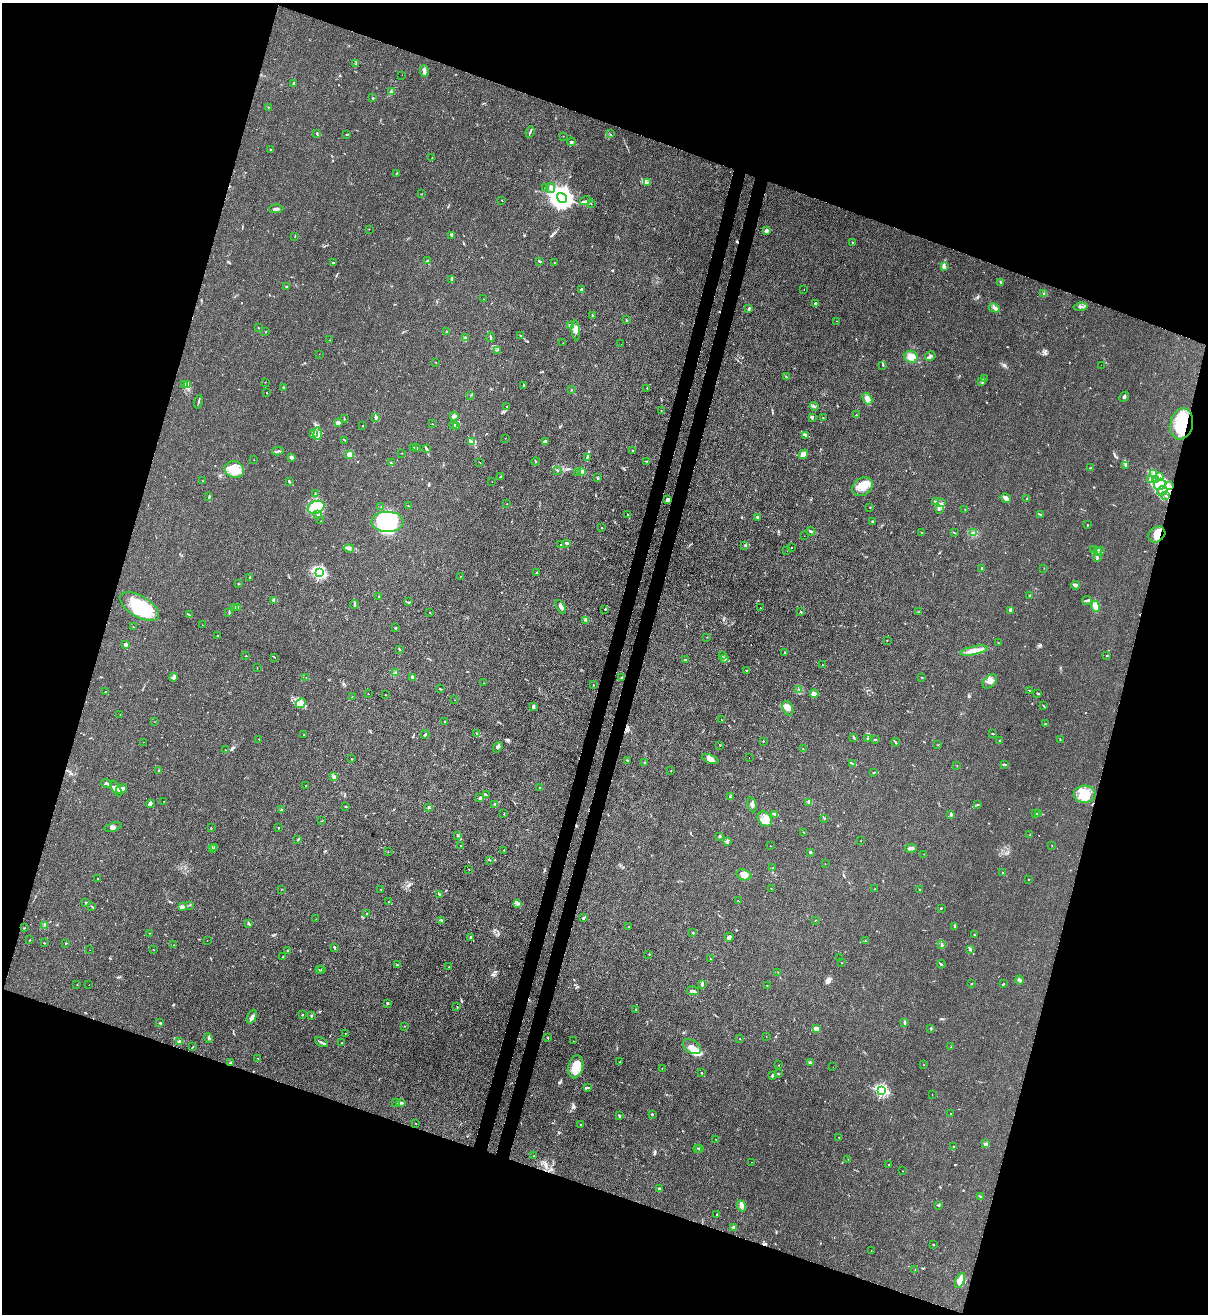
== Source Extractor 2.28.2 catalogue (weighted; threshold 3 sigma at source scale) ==
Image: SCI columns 221-5042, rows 29-5273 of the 5386 x 5316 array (HDU 1 of 3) = the unmasked area's bounding box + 8 px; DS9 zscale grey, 4 x 4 block average (1 PNG px = mean of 4 x 4 image px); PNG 1210 x 1316 px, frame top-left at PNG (2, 3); each listed source drawn as its Kron ellipse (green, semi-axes under 4 px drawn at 4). Shown black and unused: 38% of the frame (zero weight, under 3 of 4 exposures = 7% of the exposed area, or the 3 px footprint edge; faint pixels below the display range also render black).
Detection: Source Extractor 2.28.2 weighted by HDU 2 'WHT'. Background 0.0298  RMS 0.003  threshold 0.0134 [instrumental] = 3 sigma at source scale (4.5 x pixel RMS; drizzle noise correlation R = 1.50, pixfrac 1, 0.05/0.05 arcsec/px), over >= 5 px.
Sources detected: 547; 11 inside a brighter object's white glare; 6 cosmic-ray / hot-pixel residue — neither listed nor drawn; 23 coinciding with a brighter row at this scale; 43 inside a brighter listed object's ellipse — not listed separately; the other 464 listed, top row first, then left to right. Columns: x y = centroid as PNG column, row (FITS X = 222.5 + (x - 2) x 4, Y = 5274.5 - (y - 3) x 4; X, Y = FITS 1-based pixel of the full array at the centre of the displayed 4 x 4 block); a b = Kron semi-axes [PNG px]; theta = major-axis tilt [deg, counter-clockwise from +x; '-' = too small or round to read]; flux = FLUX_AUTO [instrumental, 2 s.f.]
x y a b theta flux
356 64 2 2 - 1
424 71 6 2 -82 6.1
402 75 2 2 - 0.29
294 83 3 2 - 1.9
391 92 4 2 - 2.2
372 98 2 2 - 1
268 107 2 2 - 0.68
530 132 6 2 68 2.2
317 133 2 2 - 1
346 134 2 2 - 0.77
610 134 2 2 - 0.7
563 136 2 2 - 0.43
571 142 4 3 - 2.2
271 149 2 2 - 0.55
432 157 2 2 - 0.46
396 173 2 2 - 1.3
648 182 2 2 - 0.56
545 187 2 2 - 0.87
551 188 5 2 - 3.5
422 194 2 2 - 0.41
562 198 5 4 - 1700
502 200 2 2 - 0.74
586 201 6 3 15 5.4
591 204 2 2 - 0.77
276 209 7 2 2 3.9
369 229 2 2 - 0.5
766 231 3 2 - 6.4
451 236 3 2 - 2.1
295 237 2 2 - 0.53
852 242 2 2 - 0.64
427 261 3 2 - 1.1
540 261 3 2 - 2.2
333 263 2 2 - 2.2
554 263 2 2 - 0.69
944 267 4 3 - 4
452 280 2 2 - 0.93
1000 282 3 2 - 1.7
286 287 2 2 - 0.92
581 290 3 2 - 4.2
804 290 2 2 - 0.32
1044 294 3 2 - 2.2
483 299 2 2 - 0.44
815 303 3 2 - 2
1080 307 7 2 7 4.2
994 308 6 3 -26 4.7
749 309 4 2 - 2.2
593 316 2 2 - 0.65
626 320 2 2 - 0.78
837 321 2 2 - 0.46
571 325 2 2 - 6.7
258 328 2 2 - 0.71
576 330 10 4 -83 8.6
266 331 2 2 - 0.81
447 331 2 2 - 1.1
521 336 3 2 - 1.7
465 337 3 2 - 1.5
491 337 5 2 - 1.6
330 340 2 2 - 0.54
563 343 2 2 - 0.27
621 344 2 2 - 0.41
497 350 4 2 - 1.3
319 354 2 2 - 0.22
930 356 5 3 - 3.4
911 357 6 6 - 16
436 362 2 2 - 0.65
883 365 2 2 - 0.73
1101 365 2 2 - 0.19
786 377 2 2 - 0.99
984 379 2 2 - 0.89
265 382 2 2 - 0.38
982 382 2 2 - 0.8
185 384 3 2 - 1.5
188 385 3 2 - 2.9
524 385 3 2 - 1.3
283 387 2 2 - 2.3
647 388 2 2 - 0.75
571 390 2 2 - 0.6
267 393 2 2 - 0.55
470 395 2 2 - 0.77
1124 397 5 2 - 2.6
867 399 6 3 -60 5.4
198 402 7 2 75 2.2
507 406 3 2 - 0.84
814 406 4 2 - 3
661 411 2 2 - 0.48
856 415 2 2 - 0.49
454 416 4 3 - 4.3
812 417 3 2 - 2
376 418 4 3 - 4
823 418 2 2 - 0.5
344 419 2 2 - 1.1
338 422 3 3 - 4.1
432 424 2 2 - 0.48
1182 424 16 11 75 62
454 425 3 2 - 1.4
362 426 2 2 - 0.66
457 426 3 2 - 2
314 434 2 2 - 0.98
318 434 6 3 85 4.9
806 435 3 2 - 1.8
505 438 2 2 - 0.38
345 440 2 2 - 0.75
472 441 4 2 - 2.7
546 441 3 2 - 2.4
414 448 2 2 - 0.46
417 448 2 2 - 0.89
427 449 4 2 - 2.3
278 451 6 2 10 2.8
632 451 2 2 - 0.9
402 453 2 2 - 0.49
349 454 2 2 - 42
803 454 5 4 - 10
292 457 4 3 - 2.6
587 457 2 2 - 1.2
254 460 2 2 - 0.45
646 461 2 2 - 1.3
480 462 2 2 - 0.52
536 462 4 2 - 1.2
391 463 2 2 - 0.9
1125 465 4 2 - 1.2
1090 468 2 2 - 0.95
234 469 10 8 -17 22
558 471 2 2 - 0.97
582 471 3 2 - 2.2
578 473 2 2 - 0.51
1154 473 3 2 - 2.3
500 476 2 2 - 0.79
1159 476 3 2 - 2.3
597 478 3 2 - 1.5
1151 480 3 2 - 1.9
1155 480 2 2 - 0.73
203 481 2 2 - 0.49
289 482 3 2 - 2.6
492 482 2 2 - 0.35
1160 484 6 5 - 14
1169 485 2 2 - 0.97
862 487 11 8 34 20
1162 491 5 3 - 5.8
315 493 2 2 - 0.85
1166 496 3 2 - 1.1
209 497 4 2 - 1.8
1006 498 5 2 - 7.3
1027 499 3 2 - 1.2
667 500 4 3 - 2.7
936 501 3 2 - 1.6
942 503 2 2 - 0.81
507 504 2 2 - 0.48
408 506 2 2 - 1
316 507 8 6 23 23
381 507 2 2 - 0.51
870 507 2 2 - 1.3
939 509 2 2 - 1.4
965 509 2 2 - 0.71
317 514 3 2 - 1.7
628 514 2 2 - 0.45
1040 514 3 2 - 1.4
757 517 3 2 - 2
321 521 2 2 - 0.78
873 521 2 2 - 3.6
388 522 16 10 0 130
1088 525 2 2 - 0.66
602 528 2 2 - 0.78
811 531 4 2 - 2.6
922 532 3 2 - 0.73
955 533 2 2 - 0.85
973 533 3 2 - 1.1
1157 534 9 7 37 16
804 536 2 2 - 0.24
567 543 2 2 - 3.3
561 545 2 2 - 0.99
745 546 2 2 - 1.2
791 547 2 2 - 0.65
349 548 5 2 - 3.7
1094 550 3 2 - 1.7
787 551 2 2 - 0.27
1101 551 4 2 - 2.3
1097 552 3 3 - 3.6
1097 557 2 2 - 0.85
982 568 2 2 - 1.4
1044 568 2 2 - 0.37
536 572 2 2 - 0.61
320 573 2 2 - 280
460 576 2 2 - 0.61
250 577 2 2 - 1.9
238 584 2 2 - 1.6
1076 585 4 3 - 2.9
1030 595 3 2 - 1.1
379 597 2 2 - 2.1
273 600 3 2 - 1.9
1087 600 5 3 - 3.3
409 602 2 2 - 0.82
354 604 4 2 - 2.4
139 606 22 10 -31 95
1095 606 5 4 - 8.7
235 607 3 2 - 2.6
238 607 3 2 - 1.6
561 607 7 2 -61 5.7
760 608 2 2 - 0.59
605 609 2 2 - 1.3
1010 611 3 2 - 1.8
430 612 2 2 - 0.57
801 612 2 2 - 1.5
918 612 2 2 - 0.94
229 613 3 2 - 1.3
189 615 4 2 - 1.7
586 620 2 2 - 0.97
202 625 2 2 - 0.28
133 627 2 2 - 1.1
395 628 2 2 - 2.3
217 636 2 2 - 0.46
707 637 2 2 - 0.43
887 641 2 2 - 0.44
998 643 2 2 - 0.59
126 645 2 2 - 21
399 649 2 2 - 1.7
974 650 13 4 12 13
785 653 3 2 - 1
722 655 2 2 - 0.64
1107 655 2 2 - 0.83
246 656 2 2 - 0.75
275 657 2 2 - 0.52
724 659 3 2 - 2
685 660 2 2 - 1.3
822 665 2 2 - 0.45
257 668 2 2 - 0.54
747 670 3 2 - 1.8
395 673 4 3 - 2.6
173 677 4 4 - 5.1
306 677 2 2 - 0.42
922 677 2 2 - 0.97
413 678 3 2 - 1.7
622 678 2 2 - 0.97
990 681 8 5 43 8.6
483 683 2 2 - 0.4
593 685 2 2 - 0.64
440 689 3 2 - 1.8
799 689 2 2 - 0.77
1030 690 2 2 - 1
105 692 3 2 - 0.59
1038 693 3 2 - 2
368 694 2 2 - 0.52
814 694 4 3 - 7.2
385 695 2 2 - 0.44
352 696 2 2 - 0.53
454 700 2 2 - 0.36
301 703 5 4 - 7.5
533 706 4 2 - 4
1044 706 2 2 - 0.82
788 708 7 5 -69 13
120 714 2 2 - 0.4
721 720 2 2 - 0.58
154 722 2 2 - 0.35
445 722 2 2 - 1.4
1045 724 2 2 - 1.2
425 734 4 2 - 2.6
477 734 3 2 - 0.93
992 734 3 2 - 0.94
304 735 2 2 - 1.7
854 737 2 2 - 1
259 739 2 2 - 0.58
868 739 3 2 - 1.1
1060 739 2 2 - 0.73
875 740 2 2 - 1
1000 740 2 2 - 0.78
763 741 2 2 - 1.5
143 742 2 2 - 0.25
896 742 4 2 - 1.7
720 745 2 2 - 0.93
937 745 2 2 - 0.48
498 747 6 3 50 3.2
803 749 2 2 - 0.87
225 750 2 2 - 0.63
749 758 2 2 - 0.22
351 759 2 2 - 0.56
710 759 9 3 -22 8.4
627 760 3 2 - 0.91
645 763 3 2 - 1.6
852 763 3 2 - 1.3
1004 764 4 2 - 1.8
957 765 2 2 - 0.39
159 771 3 2 - 2
671 771 2 2 - 0.73
874 772 3 2 - 1.2
334 777 2 2 - 3.2
106 783 5 2 - 3.4
306 786 2 2 - 1.9
539 787 2 2 - 0.91
116 789 9 3 -60 9.1
122 789 6 3 30 6.1
1085 794 11 8 3 29
486 795 2 2 - 1.4
730 797 4 2 - 1.5
480 798 3 3 - 3.3
163 801 2 2 - 0.27
809 802 3 2 - 1.7
151 804 4 3 - 2.8
495 804 2 2 - 1.2
752 805 7 3 -77 5.1
978 805 3 2 - 1.4
345 807 2 2 - 0.87
428 807 2 2 - 7.7
281 810 2 2 - 1.6
504 814 2 2 - 0.8
775 814 4 2 - 2.1
951 814 2 2 - 3.9
1036 814 2 2 - 1.2
1039 814 2 2 - 1.4
824 818 2 2 - 1.1
765 819 8 6 -51 15
321 821 2 2 - 0.41
113 827 9 3 17 6.4
278 827 2 2 - 1
211 828 2 2 - 0.4
804 832 2 2 - 0.61
458 835 2 2 - 3.3
1030 835 2 2 - 1.4
720 836 2 2 - 1.6
298 839 3 2 - 1.3
727 841 2 2 - 1.3
861 841 2 2 - 0.39
461 845 2 2 - 0.84
770 846 2 2 - 0.6
1052 846 2 2 - 0.56
214 847 3 2 - 1.3
911 848 6 3 7 6.6
212 849 2 2 - 1.1
504 850 2 2 - 0.79
388 852 2 2 - 0.44
810 852 3 2 - 1.9
924 854 2 2 - 0.39
490 860 2 2 - 0.81
825 864 2 2 - 0.28
773 868 3 2 - 0.59
469 869 2 2 - 0.9
1003 873 3 2 - 1.9
744 875 7 5 -17 9.6
97 879 2 2 - 0.43
1029 879 2 2 - 1.2
771 888 2 2 - 0.63
281 889 2 2 - 0.28
381 889 2 2 - 0.71
874 889 2 2 - 0.67
919 890 2 2 - 0.92
439 894 4 3 - 2
738 901 2 2 - 0.44
389 902 2 2 - 1.3
86 903 2 2 - 2.9
517 903 3 2 - 1.5
190 905 2 2 - 0.63
92 906 3 2 - 1.3
183 906 3 2 - 1.8
941 908 2 2 - 1.2
366 913 2 2 - 0.83
583 918 3 2 - 2.9
316 919 2 2 - 0.47
442 920 3 2 - 1.6
815 920 2 2 - 0.58
249 923 4 2 - 1.8
44 925 2 2 - 1.2
629 927 2 2 - 1.3
955 927 2 2 - 0.92
25 928 2 2 - 0.47
693 932 2 2 - 1.1
149 933 2 2 - 0.53
974 935 2 2 - 1.6
729 937 4 3 - 5.4
470 938 3 2 - 2.4
29 940 2 2 - 0.6
207 941 2 2 - 0.33
865 941 2 2 - 0.94
44 943 2 2 - 0.86
66 943 2 2 - 1.2
942 944 3 2 - 1.3
174 945 2 2 - 0.4
334 947 2 2 - 1.8
90 950 2 2 - 0.39
154 950 2 2 - 0.46
287 950 2 2 - 1.8
970 950 3 2 - 1.7
649 954 2 2 - 0.71
282 957 2 2 - 0.72
839 958 2 2 - 0.41
710 959 2 2 - 0.59
841 962 2 2 - 0.46
941 964 4 2 - 1.5
397 965 3 2 - 2.2
449 967 2 2 - 1.2
322 969 2 2 - 0.83
319 970 2 2 - 0.48
778 972 2 2 - 0.45
1020 980 4 2 - 3.8
972 983 2 2 - 0.99
1003 984 3 2 - 1.2
77 985 2 2 - 0.87
89 985 2 2 - 0.3
702 985 3 2 - 2.2
767 985 2 2 - 0.68
693 991 6 2 -14 3.6
388 1003 2 2 - 1.3
457 1007 2 2 - 0.71
636 1010 2 2 - 0.77
302 1015 2 2 - 4.1
252 1016 7 2 63 4.8
311 1016 2 2 - 1.1
160 1023 2 2 - 1.2
904 1023 3 2 - 1.7
405 1026 2 2 - 0.53
817 1028 4 3 - 5.4
931 1028 3 2 - 1.5
345 1034 2 2 - 0.48
766 1036 2 2 - 0.42
209 1038 5 2 - 2.7
548 1038 2 2 - 0.69
740 1039 2 2 - 1.1
179 1041 4 2 - 2.3
574 1041 2 2 - 0.54
321 1042 7 2 -27 3.2
342 1043 2 2 - 1.5
193 1047 2 2 - 0.67
692 1047 10 6 -31 15
951 1047 2 2 - 0.5
258 1058 2 2 - 0.69
620 1062 2 2 - 0.53
230 1063 3 2 - 2.2
810 1063 4 2 - 2.2
779 1065 2 2 - 0.62
924 1065 2 2 - 0.36
576 1067 11 7 78 30
833 1067 2 2 - 0.25
662 1069 2 2 - 0.55
702 1073 2 2 - 0.93
778 1074 3 2 - 0.95
772 1076 3 2 - 2.3
587 1088 4 2 - 2.7
882 1090 3 2 - 120
932 1095 2 2 - 0.43
396 1103 3 2 - 2.1
401 1103 4 3 - 5.1
652 1114 2 2 - 3.7
951 1114 2 2 - 0.56
619 1115 2 2 - 1.1
416 1123 2 2 - 0.48
581 1125 2 2 - 1.7
839 1137 2 2 - 0.69
716 1139 2 2 - 0.44
986 1144 4 2 - 2.2
954 1147 2 2 - 1.3
697 1148 2 2 - 0.54
700 1149 2 2 - 1.1
534 1156 2 2 - 0.53
848 1159 2 2 - 0.39
751 1162 2 2 - 0.31
889 1164 2 2 - 0.47
902 1171 2 2 - 0.44
659 1188 2 2 - 6
981 1196 3 2 - 1.5
939 1205 3 2 - 1.6
742 1206 5 3 - 7.1
717 1214 2 2 - 0.94
734 1227 3 3 - 5.2
933 1245 2 2 - 0.9
871 1251 2 2 - 0.72
915 1270 2 2 - 0.47
960 1280 8 4 67 13
Overlapping masked pixels (flux is a lower limit): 3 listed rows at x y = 1182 424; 1157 534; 230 1063
Diffuse or blended objects may show on this block-average render without a row.